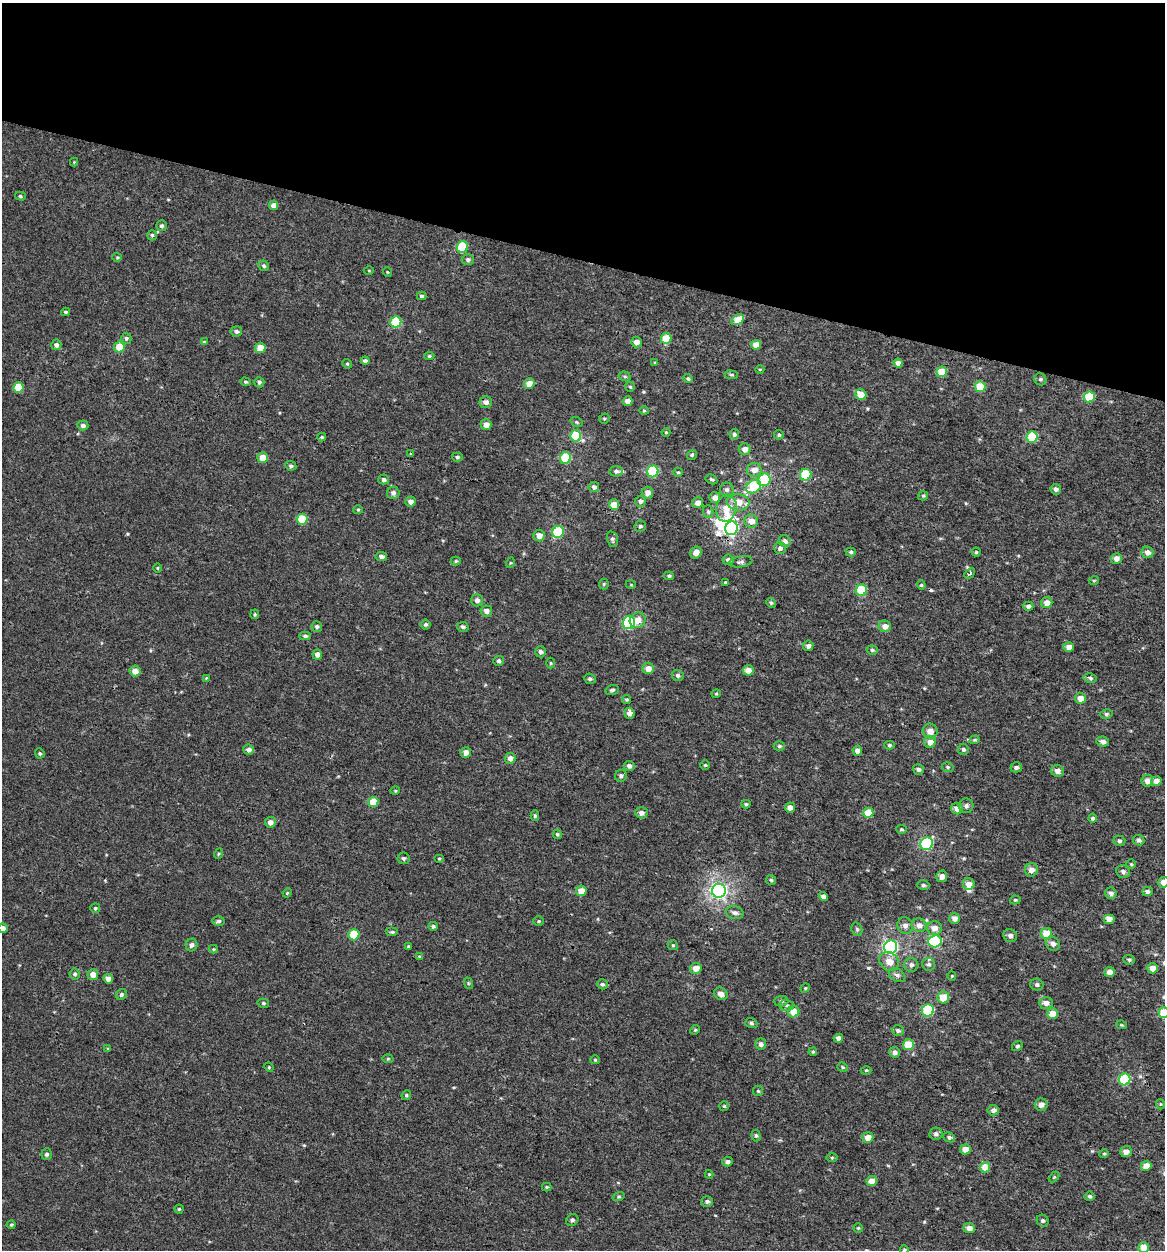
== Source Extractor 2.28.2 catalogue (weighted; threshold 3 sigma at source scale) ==
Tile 2 of 4 x 4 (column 2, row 1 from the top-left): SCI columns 1436-2598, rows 3767-5014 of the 5257 x 5027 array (HDU 1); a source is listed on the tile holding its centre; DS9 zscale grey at full resolution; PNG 1167 x 1252 px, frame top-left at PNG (2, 3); each listed source drawn as its Kron ellipse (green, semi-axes under 4 px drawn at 4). Shown black and unused: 21% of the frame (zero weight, under 3 of 4 exposures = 4% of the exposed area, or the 3 px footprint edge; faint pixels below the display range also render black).
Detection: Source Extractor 2.28.2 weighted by HDU 2 'WHT'; one run over the whole footprint, this tile lists its part. Background -2.61e-04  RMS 0.0026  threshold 0.0118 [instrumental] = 3 sigma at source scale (4.5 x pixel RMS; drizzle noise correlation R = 1.50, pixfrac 1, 0.0396/0.0396 arcsec/px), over >= 5 px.
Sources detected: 312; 3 inside a brighter object's white glare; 1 cosmic-ray / hot-pixel residue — neither listed nor drawn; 4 inside a brighter listed object's ellipse — not listed separately; the other 304 listed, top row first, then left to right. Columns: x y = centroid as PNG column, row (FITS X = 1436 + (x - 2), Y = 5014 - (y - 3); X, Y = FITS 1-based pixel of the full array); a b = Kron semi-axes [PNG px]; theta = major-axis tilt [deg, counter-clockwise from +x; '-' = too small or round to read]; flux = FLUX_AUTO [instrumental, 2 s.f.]
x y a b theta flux
74 162 4 4 - 0.23
20 196 5 4 - 0.39
274 205 5 4 - 2
162 226 5 5 - 0.65
152 235 5 4 - 0.45
462 247 6 5 - 11
117 257 5 4 - 0.3
468 259 6 5 - 0.71
264 266 5 5 - 0.49
369 271 5 3 - 0.24
387 272 5 3 - 0.22
421 296 5 4 - 0.48
65 312 4 3 - 0.4
737 320 7 5 31 4.6
396 322 6 5 - 9.3
236 331 5 5 - 0.72
126 338 5 5 - 0.52
666 338 5 5 - 4.7
204 342 4 4 - 0.33
636 342 5 5 - 1.7
56 345 5 5 - 0.83
756 345 5 5 - 2.6
119 347 5 5 - 5.7
260 348 5 5 - 4.1
429 356 5 4 - 0.35
365 361 4 4 - 0.84
655 363 4 4 - 0.25
898 363 4 4 - 1.6
347 364 5 4 - 0.33
760 369 4 3 - 0.21
942 372 5 5 - 5.7
731 375 7 3 -8 0.35
625 376 6 4 -19 0.4
688 379 5 4 - 0.47
1040 379 6 6 - 0.54
245 382 5 4 - 0.39
259 382 5 5 - 0.61
529 384 5 5 - 2.2
18 387 5 5 - 6.6
630 387 5 4 - 0.34
980 387 5 5 - 6.8
861 395 6 5 - 3.9
1089 397 5 5 - 7.8
628 401 5 4 - 1.7
486 402 6 6 - 1.1
644 411 4 4 - 0.28
604 418 5 5 - 0.37
577 422 6 4 -21 0.38
83 425 5 5 - 0.71
486 425 5 5 - 1.9
666 432 4 4 - 0.28
734 434 5 4 - 0.55
779 435 5 4 - 0.43
575 436 5 5 - 8.9
322 437 4 4 - 0.29
1032 437 6 5 - 11
745 449 6 6 - 1.7
411 454 4 2 - 0.2
692 455 5 4 - 0.4
457 457 5 4 - 0.54
262 458 5 5 - 3.2
565 458 6 5 - 12
291 466 5 4 - 0.51
754 470 7 7 - 1.9
616 471 6 5 - 0.68
653 471 6 5 - 16
678 472 5 4 - 0.36
806 475 6 5 - 11
711 479 6 4 -29 0.48
384 480 5 5 - 0.74
764 480 6 5 - 12
754 486 8 6 31 8.9
594 487 5 5 - 0.9
1056 489 5 5 - 0.81
727 490 7 7 - 0.75
393 493 6 6 - 0.93
647 493 6 6 - 1.8
923 496 5 4 - 0.34
715 498 5 5 - 1.5
411 501 5 5 - 1.1
640 501 5 5 - 0.79
738 502 11 8 -5 3.3
698 503 5 5 - 1.7
614 505 5 5 - 2.7
726 508 13 10 80 3.6
358 510 5 4 - 0.29
708 512 6 5 - 0.46
302 519 5 5 - 6.4
751 521 6 6 - 2.2
640 526 6 5 - 0.56
732 528 7 6 - 25
558 532 6 5 - 14
539 536 6 5 - 1.7
612 539 8 5 -76 0.56
785 541 6 5 - 0.96
780 548 6 6 - 0.82
696 552 6 5 - 2
851 552 5 4 - 0.5
976 552 4 4 - 0.3
1147 552 6 5 - 1.6
381 556 6 4 -9 0.87
1116 558 5 5 - 1.6
728 560 5 5 - 0.72
456 561 5 4 - 0.38
740 562 12 5 9 0.69
510 563 5 3 - 0.24
157 568 4 3 - 0.22
970 573 6 4 44 0.58
669 576 5 4 - 0.45
1094 580 5 3 - 0.22
725 582 4 3 - 0.31
604 584 5 5 - 0.35
631 585 5 3 - 0.22
921 585 4 4 - 0.3
861 590 6 5 - 12
477 600 6 6 - 1.1
771 603 5 4 - 0.39
1047 603 6 5 - 1.9
1028 606 5 4 - 0.93
486 611 6 5 - 1.2
255 614 5 4 - 0.31
638 620 8 7 - 2.2
629 623 6 6 - 25
425 624 5 5 - 0.46
885 626 6 6 - 1.7
317 627 5 5 - 0.56
463 627 6 5 - 0.59
305 636 5 4 - 0.52
808 646 5 5 - 0.88
1069 647 5 5 - 1.9
872 650 6 4 -17 0.45
541 652 5 5 - 0.76
317 654 5 5 - 1.5
499 661 5 5 - 0.54
550 663 5 3 - 0.25
648 669 6 5 - 2
748 670 5 5 - 2.1
135 671 5 5 - 2
678 676 6 5 - 0.65
206 678 4 4 - 0.2
1090 678 7 4 -11 0.56
590 679 6 5 - 0.53
612 690 7 5 18 0.59
716 694 4 4 - 0.3
1080 698 5 5 - 2.4
626 699 4 4 - 0.39
630 713 5 5 - 1.4
1106 714 6 5 - 0.49
930 731 7 7 - 2
975 740 5 4 - 0.34
1103 741 6 5 - 1
930 742 6 6 - 2
890 745 5 4 - 0.39
779 746 5 4 - 0.48
963 749 5 5 - 0.55
249 750 5 5 - 1
857 751 5 5 - 1.5
466 752 5 5 - 1.4
40 753 5 4 - 0.38
510 758 5 5 - 1.2
705 765 5 5 - 0.32
629 766 5 5 - 0.85
948 767 6 4 -16 0.42
1016 767 6 5 - 0.65
918 769 6 5 - 0.67
1057 771 6 6 - 1.4
621 776 6 5 - 0.67
1147 781 6 6 - 1.8
1156 781 5 5 - 1.7
395 791 5 3 - 0.26
373 802 5 5 - 4.8
746 804 4 4 - 0.4
966 806 7 7 - 0.76
790 807 5 5 - 1.4
957 809 6 5 - 1.8
641 813 6 5 - 0.9
868 813 5 5 - 5.4
535 816 5 4 - 0.46
1093 818 4 4 - 0.57
270 822 5 5 - 1.4
901 829 5 4 - 0.35
557 834 5 4 - 0.42
1139 840 6 5 - 0.66
1119 841 6 5 - 0.54
926 844 6 6 - 23
218 854 5 3 - 0.27
403 858 6 6 - 0.58
439 859 5 3 - 0.26
1131 864 5 4 - 0.34
1031 870 7 6 - 1.8
1123 872 7 6 - 0.74
942 876 6 5 - 1.5
771 880 5 5 - 0.42
1164 882 5 5 - 2.1
969 884 6 6 - 2.1
923 885 6 5 - 0.56
581 891 5 5 - 3
719 891 7 7 - 72
1147 891 5 4 - 0.71
287 893 5 4 - 0.25
1111 893 6 5 - 0.94
823 896 5 4 - 1.2
1015 900 5 4 - 0.37
95 908 5 5 - 0.37
735 913 9 6 -12 0.91
955 918 5 5 - 1.8
1109 919 6 5 - 1.4
219 921 6 4 3 0.5
538 921 5 4 - 0.34
905 925 8 7 - 1.2
919 925 7 7 - 1.6
433 926 4 4 - 0.55
3 928 5 4 - 1.1
934 928 7 7 - 2
857 929 7 5 -70 0.42
392 932 6 4 0 0.41
1046 934 6 5 - 4.8
354 935 5 5 - 6.8
1010 936 7 6 - 0.89
935 941 7 6 - 17
1053 944 7 6 - 1.2
192 945 6 5 - 0.8
673 945 5 4 - 0.34
408 946 4 3 - 0.25
891 947 7 6 - 46
213 949 4 4 - 0.29
419 957 4 4 - 0.25
1129 960 6 4 -6 0.49
889 961 10 9 - 2.6
928 964 6 6 - 0.63
911 965 7 6 - 0.82
696 968 6 5 - 2.2
1153 968 5 5 - 2.1
1109 972 5 5 - 1.7
75 974 5 5 - 0.55
93 975 5 5 - 2.4
897 975 9 6 -27 0.76
952 976 4 4 - 0.27
108 979 5 4 - 1.4
468 983 6 3 -72 0.29
602 984 5 5 - 0.45
1037 985 6 6 - 0.6
805 988 5 4 - 0.3
121 994 6 5 - 0.59
721 994 7 6 - 1.5
943 997 6 5 - 4.9
781 1001 7 5 1 0.54
263 1003 6 4 -14 0.38
1046 1003 7 6 - 1.4
787 1005 7 5 -1 0.61
928 1010 6 6 - 16
794 1012 6 5 - 4
1164 1013 5 5 - 6.9
1052 1014 5 5 - 3.4
751 1023 6 5 - 0.52
1122 1025 5 3 - 0.27
695 1030 5 4 - 0.34
898 1030 6 5 - 0.61
838 1038 5 4 - 1
761 1044 5 5 - 0.91
909 1045 5 5 - 5.9
1017 1046 5 4 - 0.48
108 1049 4 4 - 0.32
813 1052 4 3 - 0.33
895 1052 5 5 - 0.9
388 1059 5 3 - 0.28
595 1060 5 4 - 0.3
269 1067 5 4 - 0.27
843 1067 5 4 - 0.35
866 1070 5 3 - 0.27
1125 1079 6 5 - 16
758 1091 5 5 - 0.33
406 1095 5 4 - 0.34
1160 1104 5 3 - 0.22
1041 1105 6 6 - 1.6
724 1106 5 5 - 0.32
993 1110 5 5 - 0.97
936 1134 6 6 - 0.71
756 1136 6 4 -74 0.43
868 1137 6 5 - 2.2
949 1137 6 5 - 0.54
965 1149 5 5 - 2.4
1126 1151 6 5 - 1.6
47 1154 6 5 - 0.64
1104 1154 5 4 - 0.33
832 1158 5 3 - 0.29
727 1162 5 4 - 0.81
1146 1166 5 5 - 2.7
985 1167 5 5 - 4.8
709 1174 4 4 - 0.25
1054 1177 6 4 45 0.29
871 1181 5 5 - 2.1
547 1187 4 4 - 0.32
1090 1196 5 5 - 0.53
619 1197 6 4 18 0.33
707 1201 6 5 - 0.58
179 1209 4 4 - 0.32
572 1220 6 5 - 0.66
1043 1221 6 5 - 0.54
11 1225 4 4 - 0.3
858 1228 5 5 - 0.3
969 1228 5 5 - 1.6
1143 1248 5 5 - 3.4
904 1250 4 3 - 0.29
Overlapping masked pixels (flux is a lower limit): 1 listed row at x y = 732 528
Isophote crosses this tile's border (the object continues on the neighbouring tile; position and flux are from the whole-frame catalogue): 5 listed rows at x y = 1164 882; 3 928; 1164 1013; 1143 1248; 904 1250